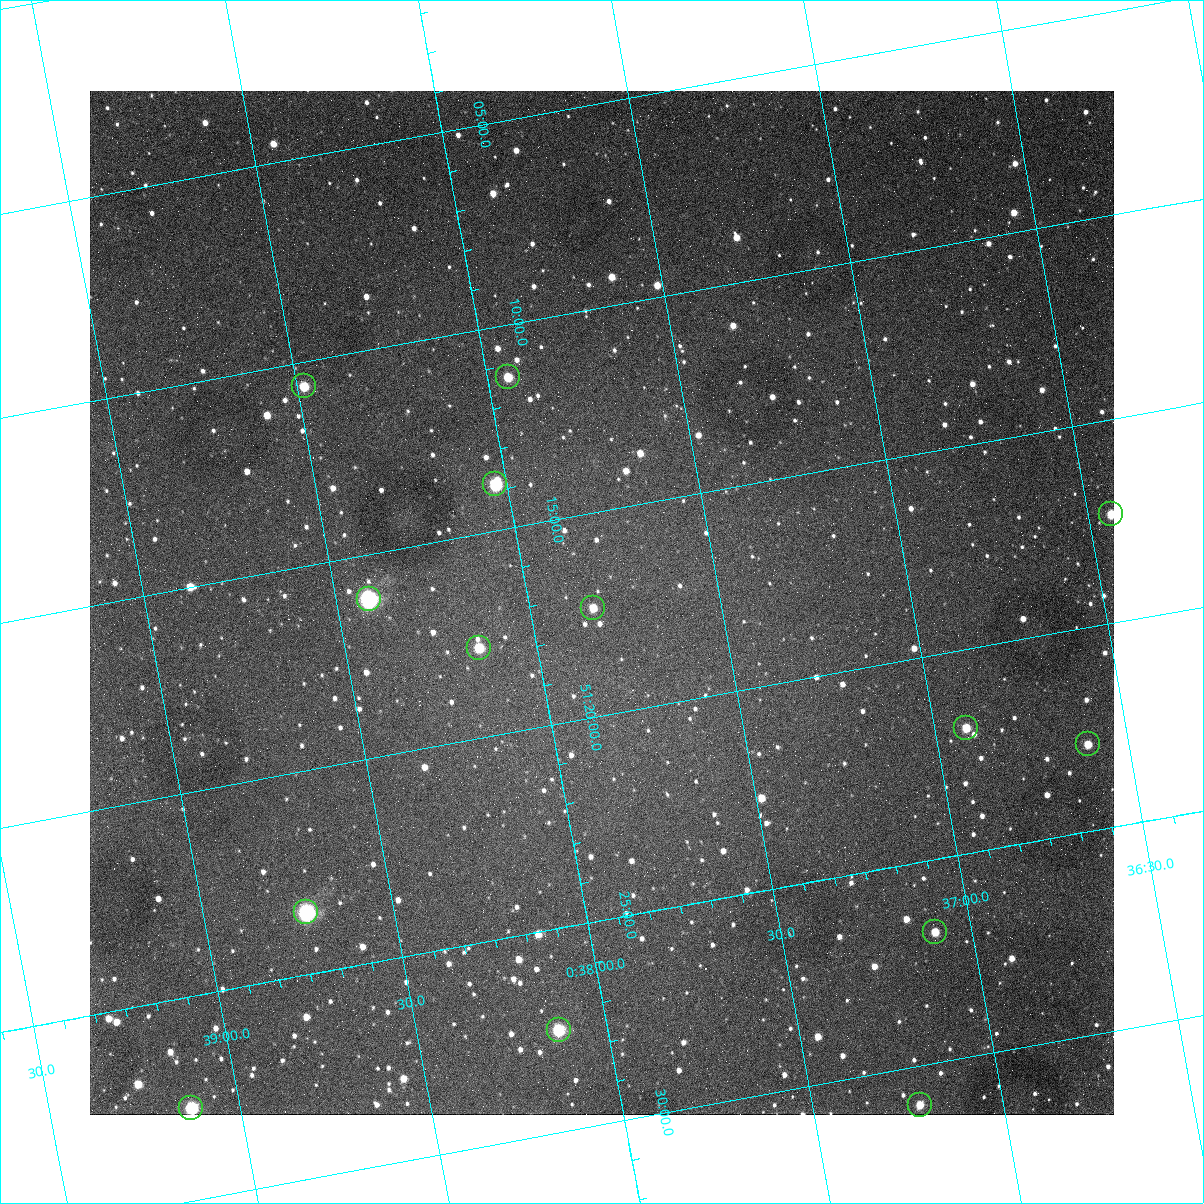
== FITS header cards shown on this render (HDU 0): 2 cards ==
NAXIS1  =                 1024
NAXIS2  =                 1024

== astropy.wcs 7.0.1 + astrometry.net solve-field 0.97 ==
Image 1024 x 1024 px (HDU 0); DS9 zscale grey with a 90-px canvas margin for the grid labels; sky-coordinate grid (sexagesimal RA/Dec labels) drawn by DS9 from the SOLVED WCS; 14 Tycho-2 reference stars matched to detected sources circled (green)
Header WCS: none
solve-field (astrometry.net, Tycho-2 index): SOLVED blind (the file carries no WCS)
Solved WCS: RA---TAN-SIP/DEC--TAN-SIP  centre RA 00:37:49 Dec +51:17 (9.45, +51.29 deg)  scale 1.49 arcsec/px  FOV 25.5' x 25.5'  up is -170 deg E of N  parity flipped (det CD > 0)
(file carries no celestial WCS; the grid is the blind solution)
Tycho-2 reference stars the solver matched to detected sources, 14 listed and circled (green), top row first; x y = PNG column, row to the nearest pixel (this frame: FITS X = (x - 90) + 1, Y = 1024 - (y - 91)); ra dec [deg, ICRS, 3 dp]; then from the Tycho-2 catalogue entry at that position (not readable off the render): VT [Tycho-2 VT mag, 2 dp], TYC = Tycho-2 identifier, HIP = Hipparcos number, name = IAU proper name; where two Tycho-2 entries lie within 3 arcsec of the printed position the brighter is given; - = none
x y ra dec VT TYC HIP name
508 377 9.486 +51.188 10.87 3261-2086-1 - -
304 386 9.620 +51.177 10.71 3261-2090-1 - -
495 484 9.507 +51.231 9.24 3261-2068-1 - -
1111 514 9.110 +51.289 10.95 3261-2033-1 - -
369 599 9.604 +51.268 7.70 3261-1879-1 3018 -
593 608 9.459 +51.289 11.04 3261-1703-1 - -
479 648 9.538 +51.296 10.24 3261-1493-1 - -
966 728 9.229 +51.365 11.03 3261-2198-1 - -
1088 744 9.152 +51.381 11.06 3261-1519-1 - -
306 912 9.683 +51.391 7.88 3261-1837-1 - -
935 932 9.274 +51.446 10.91 3261-1253-1 - -
559 1030 9.532 +51.458 9.03 3261-1423-1 - -
920 1105 9.305 +51.516 11.13 3261-2117-1 - -
191 1108 9.782 +51.462 9.45 3261-1155-1 - -